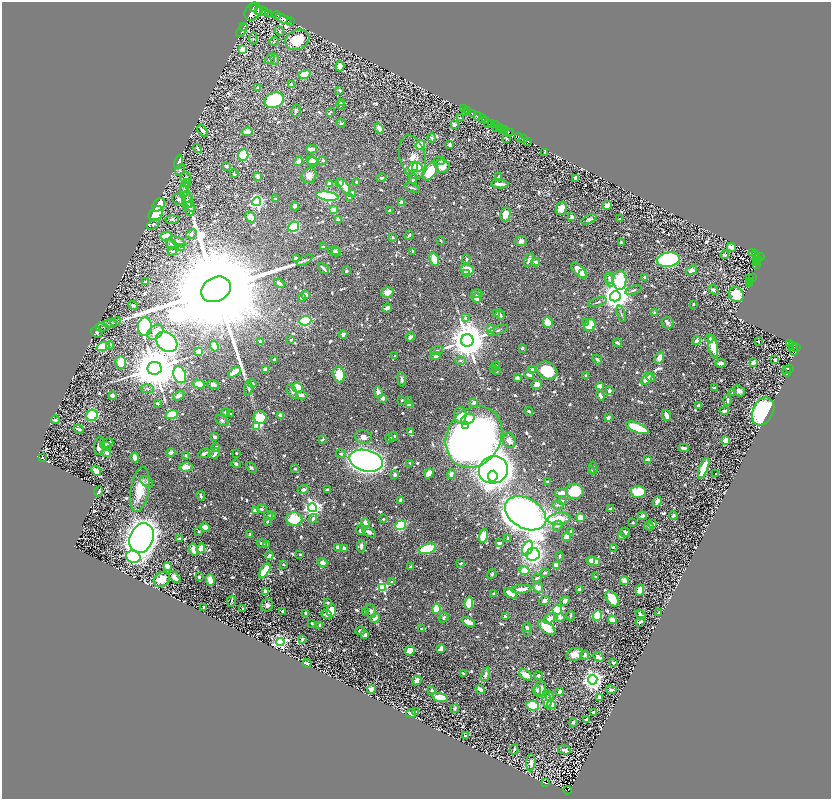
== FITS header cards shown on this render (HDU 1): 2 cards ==
NAXIS1  =                 1657
NAXIS2  =                 1593

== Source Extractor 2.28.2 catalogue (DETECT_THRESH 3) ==
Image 1657 x 1593 px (HDU 1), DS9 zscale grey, zoomed out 1/2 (1 PNG px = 2 x 2 image px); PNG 833 x 801 px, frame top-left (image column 1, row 1593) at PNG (2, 2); each listed source drawn as its Kron ellipse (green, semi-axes under 4 px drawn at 4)
Background 0.76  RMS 0.011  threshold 0.0323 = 3 sigma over >= 5 px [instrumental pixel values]
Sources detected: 1091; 60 cannot appear on this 1/2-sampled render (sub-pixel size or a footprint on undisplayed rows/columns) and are neither listed nor drawn; of the other 1031, the 500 brightest by FLUX_AUTO listed and drawn (531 fainter detections omitted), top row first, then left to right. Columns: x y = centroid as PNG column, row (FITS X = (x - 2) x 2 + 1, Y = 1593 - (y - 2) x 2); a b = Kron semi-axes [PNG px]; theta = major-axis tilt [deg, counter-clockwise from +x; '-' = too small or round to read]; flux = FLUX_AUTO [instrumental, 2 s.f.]
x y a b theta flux
254 7 3 2 - 610
259 11 2 1 - 260
262 11 7 4 -9 1400
253 12 9 7 55 2400
268 13 2 1 - 21
276 15 4 3 - 1000
283 19 8 3 -24 2000
290 21 2 1 - 61
244 26 2 1 - 10
242 30 7 3 52 11
279 31 5 4 - 3.5
253 39 6 4 -86 4.6
297 40 12 9 25 76
274 41 5 3 - 2.8
243 49 3 3 - 71
270 59 6 3 50 4.9
275 59 5 3 - 3.8
340 66 5 4 - 19
304 74 6 3 17 38
292 85 4 3 - 4
258 88 4 3 - 3.7
340 90 3 2 - 3.8
274 100 10 7 22 220
341 102 4 3 - 2.8
340 105 5 3 - 3.7
464 109 2 1 - 10
467 110 2 1 - 15
296 111 6 4 80 4.1
330 112 5 2 - 3.1
466 112 2 1 - 64
472 113 3 2 - 26
478 116 4 3 - 930
460 118 4 2 - 3
483 119 3 2 - 210
486 120 3 2 - 230
341 123 4 2 - 4.2
487 123 3 2 - 130
491 124 3 3 - 290
454 125 3 2 - 18
495 125 4 2 - 87
499 127 3 2 - 260
379 128 5 4 - 19
497 129 2 1 - 120
501 130 2 2 - 82
505 130 2 1 - 89
203 131 6 3 -53 9.5
503 131 2 1 - 47
247 132 5 4 - 16
509 132 2 2 - 140
511 133 2 1 - 190
519 137 4 2 - 420
432 138 4 3 - 4.1
506 138 4 3 - 4.2
523 139 3 2 - 180
527 141 2 2 - 92
420 145 5 4 - 98
450 145 4 2 - 4.4
197 149 4 2 - 2.8
312 149 5 3 - 11
545 152 4 2 - 3.9
243 155 6 5 - 100
412 157 22 13 -75 34
312 160 6 4 -24 14
323 160 3 3 - 3.4
298 161 5 4 - 14
439 161 6 4 -5 3.2
179 162 7 4 75 25
313 162 5 5 - 14
227 166 4 3 - 4.1
442 166 7 6 - 28
413 167 5 4 - 56
417 167 5 5 - 93
180 169 6 3 54 3.5
430 171 10 6 57 65
234 174 4 3 - 3
258 176 3 3 - 8.9
309 176 8 7 - 13
499 177 4 2 - 4.5
186 178 6 5 - 4.6
382 178 5 3 - 4.2
575 178 4 3 - 7.2
413 179 5 3 - 10
356 182 3 3 - 5.4
187 183 4 3 - 4.5
339 183 4 3 - 3.8
329 184 4 3 - 10
500 184 8 3 -3 14
344 186 9 4 -56 28
412 188 8 2 -20 3
184 190 8 4 78 4.7
353 193 4 3 - 14
186 196 12 3 -70 6.6
327 196 11 4 -9 180
349 197 4 3 - 3.5
179 199 7 5 -4 7.7
275 199 2 2 - 3.8
256 202 4 4 - 410
402 203 3 3 - 22
188 204 13 5 -78 8.9
158 205 8 5 47 47
607 205 5 4 - 11
295 206 4 3 - 6.8
190 207 6 4 -42 5.2
561 208 7 5 65 25
333 210 3 3 - 43
390 210 3 2 - 6.4
156 214 8 6 54 36
505 214 7 5 77 32
250 217 6 4 -43 18
572 217 2 2 - 23
172 219 7 3 1 3.2
589 219 8 4 23 5.7
619 219 2 2 - 6.1
338 220 3 3 - 11
153 224 7 4 36 5.5
294 227 5 5 - 160
192 234 6 3 26 2.8
409 235 5 2 - 5.1
166 236 5 3 - 32
392 237 3 2 - 4.4
441 241 4 2 - 3.1
521 241 6 5 - 8.1
178 242 8 4 -33 5
621 243 3 2 - 11
171 244 5 3 - 2.9
181 247 4 3 - 2.9
323 247 3 2 - 4.7
731 247 5 3 - 23
172 251 5 3 - 4
334 251 6 4 -4 6
413 251 2 2 - 3.7
336 252 5 4 - 4.6
752 253 3 2 - 150
725 255 4 3 - 3.5
756 255 2 2 - 150
759 257 5 2 - 240
757 258 4 1 - 100
296 259 3 3 - 14
434 259 7 4 -67 51
466 259 5 3 - 3.4
305 260 9 3 29 4.6
529 260 7 3 66 8
668 260 11 7 10 490
756 261 3 3 - 150
536 262 4 3 - 6
757 263 2 1 - 29
756 265 2 1 - 18
323 268 6 2 -45 7.5
467 270 7 5 -9 45
692 270 6 4 37 13
346 271 4 3 - 4
579 271 9 5 -45 47
582 273 2 2 - 4.9
466 274 4 3 - 4.9
645 277 4 3 - 8.6
753 277 4 2 - 140
609 278 6 3 -81 3.5
750 279 2 2 - 97
610 280 6 4 -75 4.8
620 280 10 6 88 150
749 281 3 3 - 110
146 282 3 2 - 3
279 283 5 3 - 6.5
750 283 4 1 - 50
216 289 15 12 28 130000
633 290 8 3 16 3.5
713 290 6 3 -41 4.5
387 292 6 5 - 17
477 294 6 3 15 7.1
306 295 3 3 - 8.3
736 295 8 7 - 52
615 296 5 5 - 3200
302 297 4 3 - 7
477 298 4 4 - 17
598 302 9 2 19 3.3
693 304 2 2 - 2.8
133 305 5 3 - 5
387 308 5 3 - 15
496 313 4 3 - 2.9
655 313 2 2 - 18
500 314 5 2 - 5.9
621 314 8 3 -72 3.7
465 318 4 3 - 4.2
305 321 6 4 4 270
115 322 5 3 - 2.8
548 323 5 4 - 51
586 323 3 3 - 3.7
668 323 6 5 - 5.2
110 324 7 2 7 3.1
590 325 6 5 - 59
102 327 7 4 -3 3.9
145 327 9 7 90 330
491 329 4 3 - 11
498 330 11 3 21 3.8
97 332 6 5 - 5.5
155 332 9 6 39 13
343 334 4 4 - 6.1
410 337 5 3 - 7.4
710 338 4 4 - 3.3
291 340 3 3 - 3.1
467 340 6 6 - 8100
260 341 4 4 - 5.7
696 341 4 3 - 7
758 341 2 2 - 5
167 342 12 9 -40 400
617 343 4 2 - 5.3
790 343 3 2 - 230
110 345 4 3 - 8.8
793 345 3 2 - 180
214 346 5 4 - 16
713 346 12 4 -80 37
103 347 6 4 16 130
796 347 3 2 - 340
522 348 2 2 - 8.1
437 350 7 3 14 2.8
794 350 6 4 -83 640
199 352 3 3 - 25
395 356 2 2 - 2.8
436 356 5 3 - 7.4
659 358 6 4 64 19
274 359 3 3 - 3
597 359 5 3 - 4
775 360 3 2 - 5.7
460 361 5 4 - 3.2
121 362 6 5 - 44
753 362 3 3 - 13
720 363 5 3 - 11
496 366 4 3 - 5.5
154 368 7 6 - 13000
494 368 3 3 - 3
789 368 3 2 - 250
787 369 2 1 - 100
265 370 4 3 - 16
532 370 3 2 - 5.6
496 371 3 3 - 3.4
547 371 11 8 -29 81
234 372 7 4 34 32
787 372 5 3 - 230
339 374 8 5 -80 47
180 375 9 6 -71 240
529 375 5 2 - 6.7
586 375 3 3 - 3.3
651 377 4 3 - 4.5
517 378 3 3 - 4.8
402 379 7 3 -83 5.8
647 379 7 3 52 30
252 383 4 3 - 2.8
199 384 6 4 -15 17
213 385 6 4 -20 10
537 385 5 4 - 14
600 386 4 3 - 13
248 388 7 3 83 3.5
298 388 5 5 - 52
715 388 4 2 - 4.9
147 389 7 4 -5 4.8
609 391 4 4 - 5.1
739 391 6 5 - 9.1
292 392 8 4 -64 5.4
378 392 6 4 -79 9.9
733 392 3 3 - 7.2
112 395 3 3 - 12
179 395 6 3 31 9.7
302 395 6 4 -8 10
600 396 5 3 - 8.4
382 398 3 3 - 8.6
402 400 3 2 - 3.2
728 400 5 3 - 5.6
409 401 3 3 - 6.6
474 402 4 3 - 8.6
157 403 3 2 - 4.3
410 405 4 3 - 16
698 405 4 2 - 6.9
529 411 4 2 - 4.2
724 411 5 3 - 6
763 411 15 10 63 400
225 412 4 4 - 3.2
172 414 6 4 19 76
231 414 2 2 - 4.3
92 415 6 5 - 180
280 415 3 2 - 8.9
460 415 8 6 89 46
666 415 6 3 -71 15
260 417 6 6 - 87
608 418 3 3 - 9.3
468 419 7 5 29 81
55 420 4 2 - 5.8
222 421 7 4 -35 5.1
466 426 3 3 - 490
256 427 4 3 - 60
637 428 12 4 -22 90
79 429 5 2 - 5.7
410 432 3 3 - 6.2
215 437 3 2 - 6.5
363 437 8 6 -15 13
393 437 4 2 - 4.8
474 437 32 27 59 2500
390 438 4 2 - 3.4
323 439 4 2 - 3.2
726 440 3 3 - 63
509 441 7 6 - 9.2
107 443 7 3 17 14
99 446 9 5 79 18
106 446 5 4 - 5.7
216 448 4 3 - 8.5
684 448 5 2 - 11
107 453 3 3 - 20
171 453 4 3 - 12
204 453 6 3 26 6.1
237 453 2 2 - 2.8
215 454 6 3 64 9.9
341 454 5 3 - 4.6
186 455 3 2 - 4.8
42 457 3 2 - 4.4
135 458 5 2 - 26
648 459 4 2 - 8.1
366 461 17 10 -14 2800
410 463 3 3 - 2.9
236 464 5 4 - 3.7
186 467 7 4 3 17
251 467 6 3 -46 3.8
593 468 6 3 -88 3.3
704 468 11 3 67 56
295 469 2 2 - 3.3
493 470 15 13 21 1300
96 471 6 3 -47 26
592 471 3 3 - 2.8
429 473 5 4 - 23
716 473 2 2 - 4.6
394 474 3 3 - 6.2
451 474 5 3 - 6.7
493 476 5 4 - 100
147 482 7 5 -37 4.5
548 482 3 2 - 4.5
140 489 23 9 80 55
303 489 5 4 - 6.3
327 489 3 2 - 6.5
98 491 5 2 - 9.4
575 491 9 7 -11 84
638 492 8 6 -1 65
562 493 6 3 2 22
201 496 5 3 - 4.6
401 500 3 3 - 5.7
562 501 3 3 - 3.9
657 501 5 3 - 7.6
558 505 6 3 -11 3.3
312 507 4 4 - 760
262 509 5 4 - 4.1
610 509 3 2 - 7.6
255 511 4 3 - 13
526 513 22 15 -30 1900
268 515 4 3 - 3.1
271 515 3 3 - 7.5
673 515 4 3 - 7
642 516 4 3 - 5.1
580 517 3 3 - 26
294 519 8 7 - 62
313 519 5 3 - 6.2
383 519 3 3 - 2.9
559 519 11 6 6 38
267 522 4 2 - 2.9
365 523 5 3 - 15
633 523 2 2 - 4.7
653 523 3 3 - 6
400 525 6 5 - 150
558 526 5 4 - 4.3
649 526 4 3 - 6.5
205 527 5 4 - 16
360 530 5 3 - 4.6
571 531 3 2 - 2.9
199 532 3 3 - 3.1
369 532 8 4 -30 7.2
625 532 5 5 - 6.4
250 534 3 3 - 4.6
483 536 7 4 79 47
567 537 4 3 - 30
621 537 4 3 - 7.7
142 538 15 11 65 3900
179 538 3 2 - 3.9
508 538 3 2 - 3.2
261 543 5 2 - 5.5
499 543 3 3 - 6.4
266 545 3 3 - 2.8
361 546 6 3 85 8.4
338 547 3 3 - 14
613 547 3 2 - 5.2
201 548 5 4 - 18
344 548 2 2 - 10
527 548 7 5 65 170
193 549 6 4 -72 23
427 549 9 5 15 73
300 554 2 2 - 2.9
533 554 6 6 - 560
269 555 4 3 - 7.9
559 556 4 2 - 4
133 557 7 6 - 190
591 561 3 3 - 12
594 561 7 4 -21 48
322 563 5 3 - 13
461 563 3 2 - 3.7
283 564 2 2 - 3
556 565 4 3 - 21
167 566 4 3 - 14
410 567 3 3 - 5.8
525 570 5 4 - 26
265 571 8 3 57 79
545 573 5 3 - 3
492 574 5 3 - 3.3
175 577 7 4 -48 13
199 577 3 2 - 4.6
596 577 3 2 - 2.9
537 578 5 3 - 4.3
162 579 9 6 40 29
210 580 6 4 -89 18
624 581 4 3 - 22
391 582 2 2 - 4.5
383 587 4 3 - 190
538 588 5 4 - 15
522 589 10 3 4 22
580 590 3 2 - 21
640 590 5 3 - 27
265 591 4 3 - 8.6
494 593 3 2 - 3.1
511 593 7 4 -31 25
612 599 8 5 -53 55
231 601 6 2 78 2.9
544 601 6 4 21 7.5
565 601 5 4 - 7.4
328 603 3 3 - 3.4
469 603 6 4 83 58
267 605 6 6 - 8.2
204 608 4 2 - 5.1
243 609 2 2 - 6.1
436 609 5 3 - 78
331 610 6 4 82 45
557 610 5 4 - 150
283 611 3 3 - 7.3
365 611 3 2 - 5.8
371 611 7 5 -80 6.8
659 612 4 2 - 7.7
305 614 3 2 - 5.8
326 614 5 4 - 6.5
597 615 5 4 - 88
641 615 6 3 -48 9.4
571 616 4 2 - 2.8
444 617 5 4 - 4.7
505 617 2 2 - 12
560 617 3 2 - 24
375 618 5 4 - 8.7
549 619 6 3 37 19
612 620 4 4 - 17
468 622 7 3 -25 26
640 622 5 3 - 6.9
312 623 3 2 - 3.3
319 625 4 2 - 3.5
527 627 4 3 - 3.8
547 627 10 5 -38 61
422 629 4 2 - 3.4
527 629 7 3 89 6.3
360 631 5 4 - 4.6
365 634 4 3 - 9.8
302 639 3 2 - 8.7
280 642 4 4 - 620
441 649 4 3 - 12
410 651 5 5 - 18
574 654 8 6 19 22
585 655 5 3 - 4.1
599 657 5 3 - 10
307 663 4 2 - 3.6
613 663 3 2 - 3.1
463 674 3 2 - 5.3
486 674 8 4 75 8.4
526 675 7 4 -38 25
538 676 4 4 - 3.7
593 680 5 4 - 1300
417 681 5 3 - 14
371 689 4 4 - 9.3
480 689 5 3 - 12
540 689 8 5 83 21
432 690 4 3 - 3.9
537 690 5 4 - 5.6
611 690 5 2 - 4.2
559 692 3 2 - 9.1
550 696 5 3 - 4.5
440 697 8 4 -14 36
599 697 4 3 - 12
547 700 8 4 -80 17
552 705 4 4 - 33
533 706 6 4 -8 76
455 708 3 3 - 6.7
415 712 3 2 - 2.9
593 712 3 2 - 13
411 713 5 3 - 8.3
587 719 3 2 - 3.4
573 722 3 2 - 9.6
465 736 3 2 - 7.1
514 749 5 2 - 4.8
564 750 6 3 -13 8.7
531 762 9 4 85 8.3
545 782 4 2 - 37
568 790 4 2 - 52
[531 fainter detections neither listed nor drawn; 60 sub-pixel or undisplayed-footprint detections neither listed nor drawn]